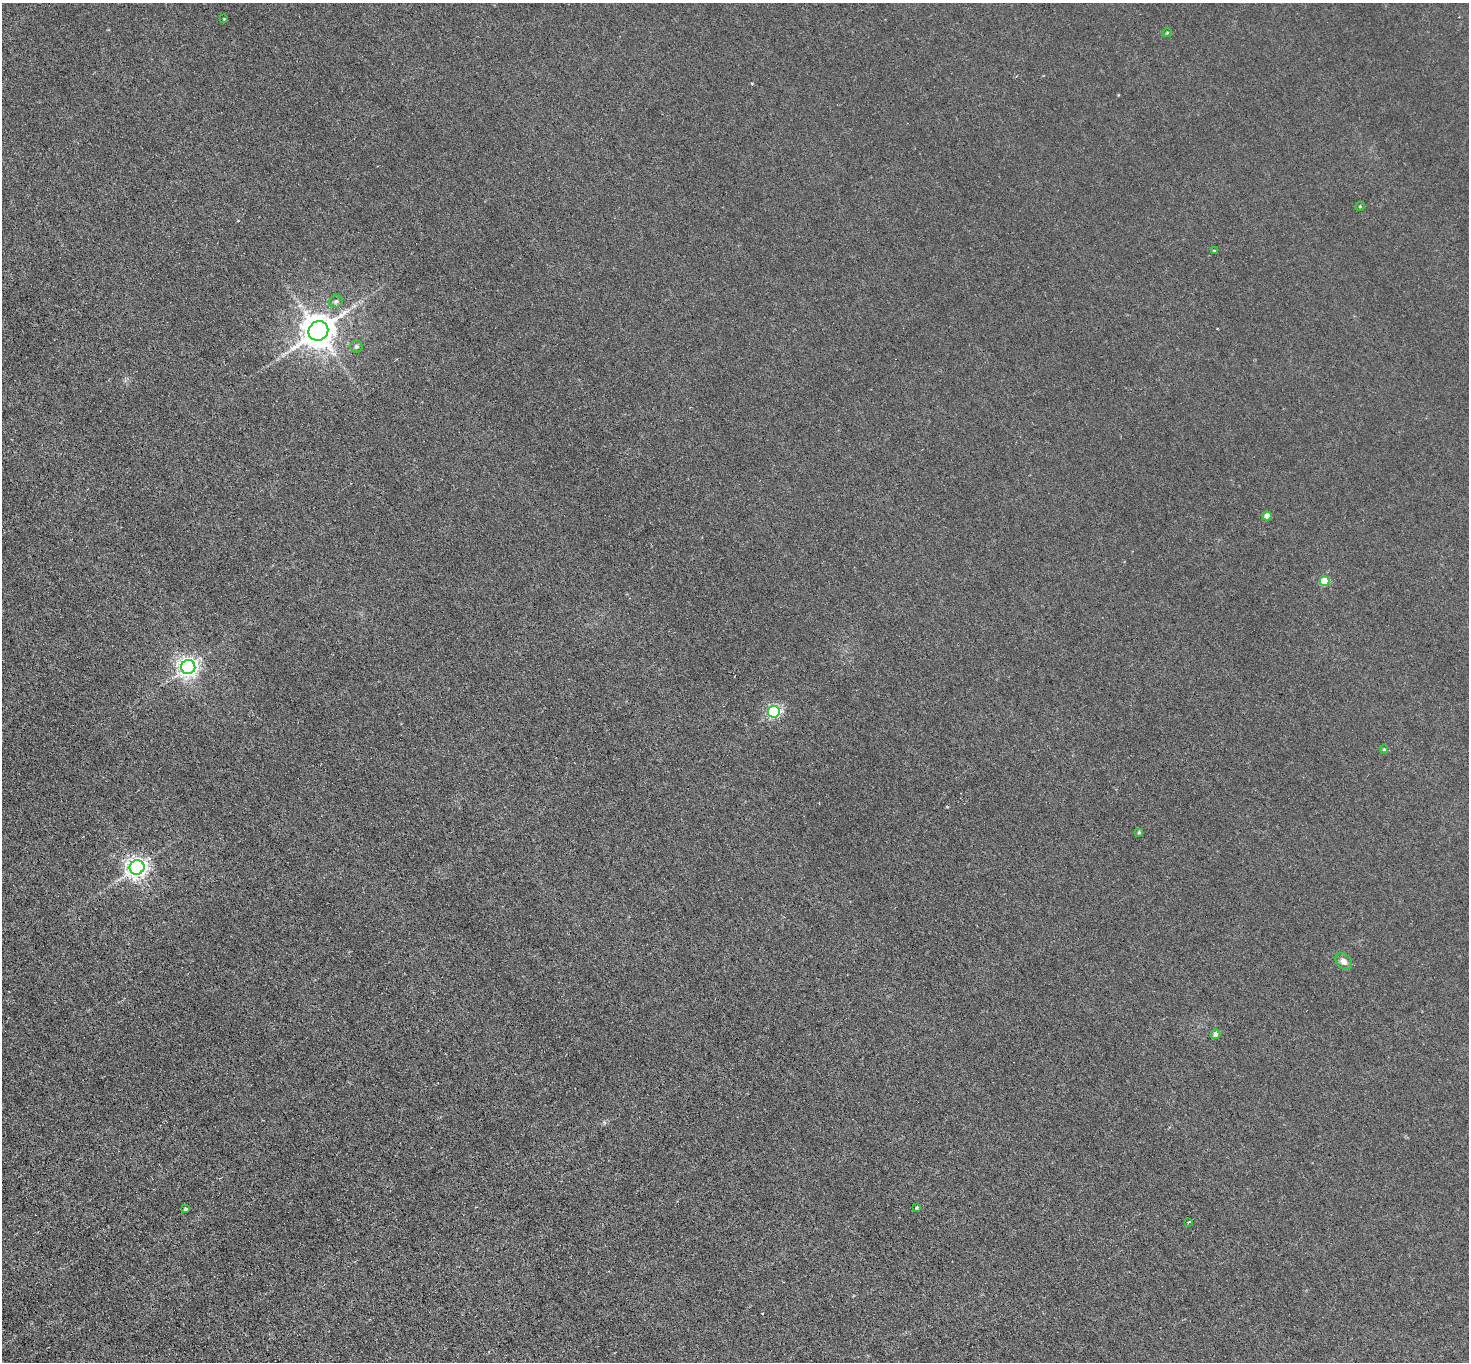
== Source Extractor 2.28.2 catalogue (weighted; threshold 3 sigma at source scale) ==
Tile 7 of 4 x 4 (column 3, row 2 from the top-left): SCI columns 2976-4442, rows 3043-4402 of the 5951 x 5944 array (HDU 1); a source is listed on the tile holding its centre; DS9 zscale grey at full resolution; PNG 1471 x 1364 px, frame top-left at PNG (2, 3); each listed source drawn as its Kron ellipse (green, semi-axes under 4 px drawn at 4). Nothing masked; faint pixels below the display range render black.
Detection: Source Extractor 2.28.2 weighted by HDU 2 'WHT'; one run over the whole footprint, this tile lists its part. Background 0.0103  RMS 0.0032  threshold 0.0132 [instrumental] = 3 sigma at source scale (4.09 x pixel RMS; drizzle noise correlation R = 1.36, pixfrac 0.8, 0.05/0.05 arcsec/px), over >= 5 px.
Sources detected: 19; all 19 listed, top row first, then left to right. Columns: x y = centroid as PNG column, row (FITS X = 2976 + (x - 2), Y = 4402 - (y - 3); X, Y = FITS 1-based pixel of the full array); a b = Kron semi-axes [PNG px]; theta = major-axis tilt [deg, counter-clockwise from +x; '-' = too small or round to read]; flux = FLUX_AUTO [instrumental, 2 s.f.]
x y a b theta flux
224 19 4 4 - 0.24
1167 32 5 3 - 0.29
1360 206 5 4 - 0.31
1214 251 3 3 - 0.47
336 302 7 6 - 0.88
318 331 10 9 - 720
357 347 6 6 - 0.87
1267 516 4 4 - 3.4
1324 581 5 5 - 11
188 667 7 7 - 180
774 712 6 6 - 57
1384 749 4 4 - 0.35
1139 832 4 4 - 0.54
137 867 7 7 - 200
1344 961 9 6 -44 1.7
1216 1034 5 5 - 1.4
917 1208 4 3 - 0.34
185 1209 4 4 - 0.52
1189 1222 3 2 - 0.43